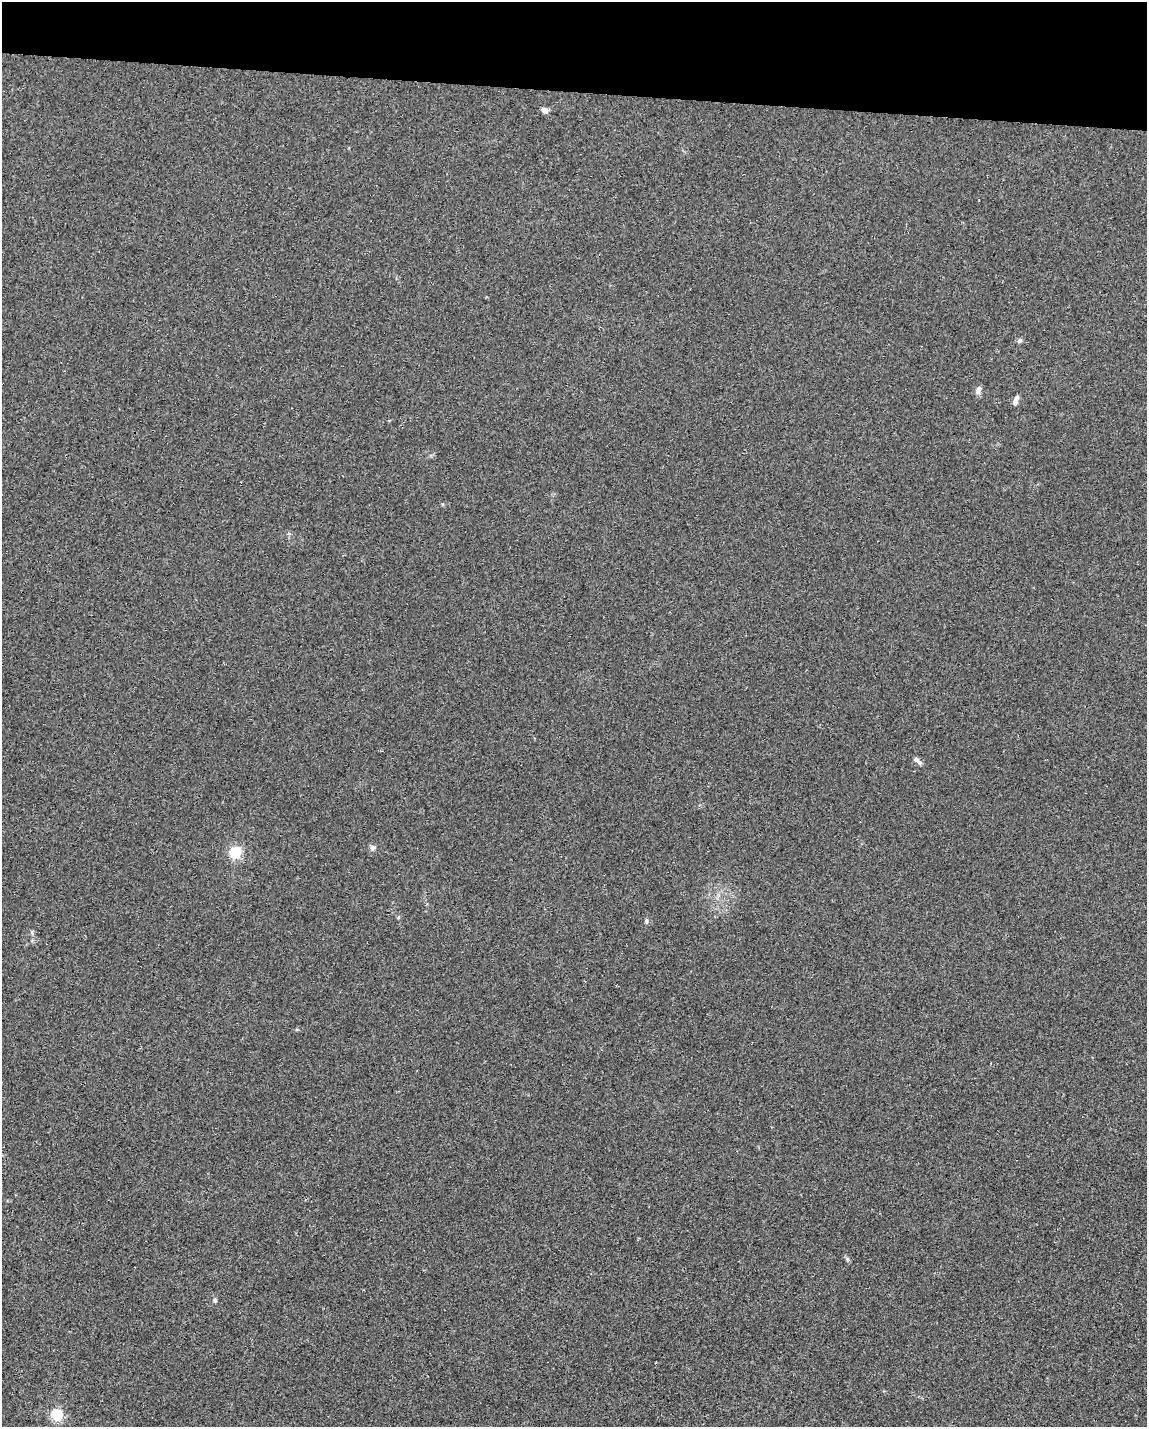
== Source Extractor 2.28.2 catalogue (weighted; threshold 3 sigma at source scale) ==
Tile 2 of 4 x 3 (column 2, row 1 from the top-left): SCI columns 1183-2327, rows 3075-4499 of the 4651 x 4613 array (HDU 1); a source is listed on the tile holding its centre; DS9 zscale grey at full resolution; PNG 1149 x 1429 px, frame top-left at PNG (2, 2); no overlay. Shown black and unused: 6% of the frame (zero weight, under 2 of 3 exposures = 2% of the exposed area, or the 3 px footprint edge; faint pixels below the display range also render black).
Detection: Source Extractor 2.28.2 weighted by HDU 2 'WHT'; one run over the whole footprint, this tile lists its part. Background 0.029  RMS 0.0075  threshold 0.0335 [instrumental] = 3 sigma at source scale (4.5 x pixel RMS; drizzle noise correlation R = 1.50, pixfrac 1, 0.05/0.05 arcsec/px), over >= 5 px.
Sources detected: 10; all 10 listed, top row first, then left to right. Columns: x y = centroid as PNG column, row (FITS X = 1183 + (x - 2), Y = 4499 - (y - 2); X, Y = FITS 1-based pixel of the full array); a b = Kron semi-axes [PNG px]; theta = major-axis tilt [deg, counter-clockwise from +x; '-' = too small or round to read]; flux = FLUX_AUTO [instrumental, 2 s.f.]
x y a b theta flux
544 110 8 6 -29 2.9
1020 341 7 6 - 1.5
978 390 11 6 60 2.8
1016 400 11 5 71 3.4
918 760 12 5 -46 2.9
372 848 8 6 89 2.3
235 852 5 5 - 89
646 921 6 5 - 1.4
215 1300 6 5 - 1.2
57 1415 5 5 - 80